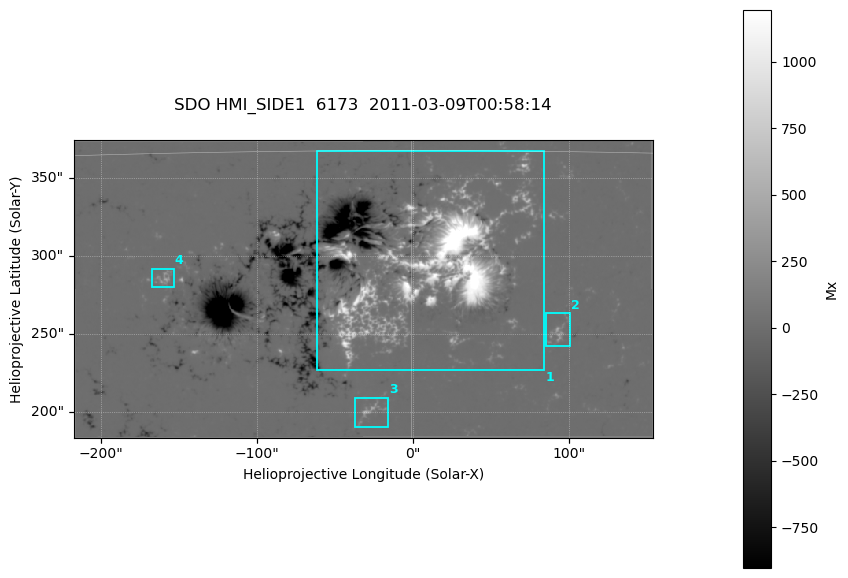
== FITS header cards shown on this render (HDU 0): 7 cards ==
TELESCOP= 'SDO     '           /
INSTRUME= 'HMI_SIDE1'          /
WAVELNTH=              6173.00 /
DATE-OBS= '2011-03-09T00:58:14.800' /
CTYPE1  = 'HPLN-TAN'           /
CTYPE2  = 'HPLT-TAN'           /
BUNIT   = 'Mx      '           /

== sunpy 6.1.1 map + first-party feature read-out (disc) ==
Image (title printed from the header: SDO HMI_SIDE1  6173  2011-03-09T00:58:14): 736 x 378 px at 0.504 arcsec/px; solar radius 967 arcsec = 1917 px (partial field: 2.4% of the solar disc is inside the frame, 99% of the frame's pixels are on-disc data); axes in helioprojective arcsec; data unit Mx (BUNIT, on the colour bar)
Orientation: file roll -179.9 deg (from PC/CROTA): ROTATED to solar-north-up (sunpy Map.rotate, bilinear) for analysis and display; everything below refers to the rotated frame; the empty margins the rotation leaves inside the frame are drawn grey
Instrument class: DISC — disc imager (sunpy class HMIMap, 6173 A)
Bright regions (active regions / flare kernels): reference = the on-disc median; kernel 7 px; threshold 5 sigma = 43.7 Mx over a disc level ~-0.238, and >= 1.15x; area >= 278 px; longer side >= 5 px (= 2.5 arcsec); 4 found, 4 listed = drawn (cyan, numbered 1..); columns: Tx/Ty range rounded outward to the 2 arcsec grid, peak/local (2 s.f.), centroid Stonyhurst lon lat
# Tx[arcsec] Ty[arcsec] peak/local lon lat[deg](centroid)
1 -62..84 226..368 -7142 +1 +10
2 84..102 242..264 -1120 +6 +8
3 -38..-16 190..210 -1251 -2 +5
4 -168..-152 280..292 -1216 -10 +10